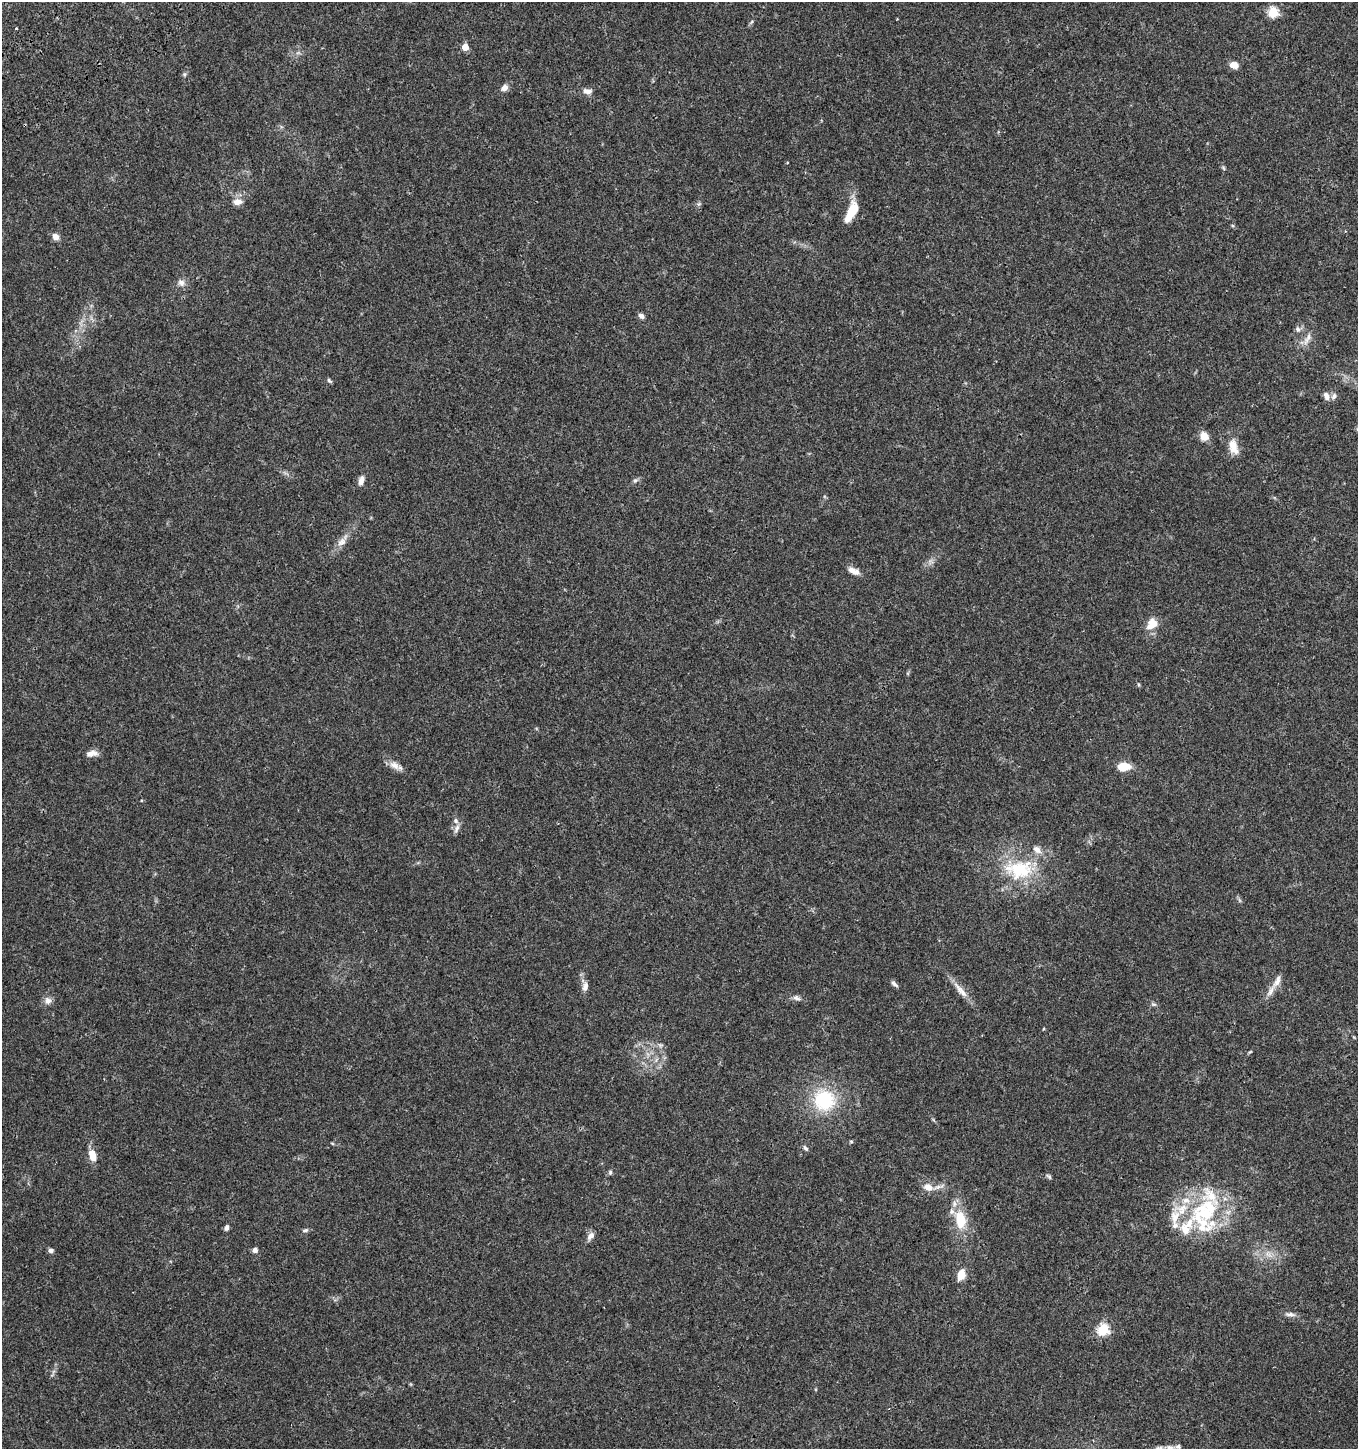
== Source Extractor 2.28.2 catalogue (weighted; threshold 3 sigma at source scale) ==
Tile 11 of 4 x 4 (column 3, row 3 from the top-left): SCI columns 2888-4243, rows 1557-3003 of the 5835 x 6003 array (HDU 1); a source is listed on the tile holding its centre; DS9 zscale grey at full resolution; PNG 1360 x 1451 px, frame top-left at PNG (2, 2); no overlay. Shown black and unused: <1% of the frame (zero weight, under 3 of 4 exposures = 6% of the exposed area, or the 3 px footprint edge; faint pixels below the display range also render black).
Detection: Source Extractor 2.28.2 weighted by HDU 2 'WHT'; one run over the whole footprint, this tile lists its part. Background 0.0364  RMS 0.0035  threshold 0.0156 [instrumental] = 3 sigma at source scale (4.5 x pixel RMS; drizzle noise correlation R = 1.50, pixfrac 1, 0.0396/0.0396 arcsec/px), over >= 5 px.
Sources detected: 79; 1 too faint to see at this stretch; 1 cosmic-ray / hot-pixel residue — not listed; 15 inside a brighter listed object's ellipse — not listed separately; the other 62 listed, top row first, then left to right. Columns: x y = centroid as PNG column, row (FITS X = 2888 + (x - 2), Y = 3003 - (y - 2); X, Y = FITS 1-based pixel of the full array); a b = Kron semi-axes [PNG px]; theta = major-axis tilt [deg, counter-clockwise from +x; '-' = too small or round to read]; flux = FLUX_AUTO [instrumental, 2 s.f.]
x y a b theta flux
1273 12 6 5 - 25
752 22 7 4 46 0.58
465 47 5 5 - 5.4
1234 65 8 7 - 3.2
185 74 7 5 90 0.63
504 88 8 6 39 2
587 91 12 7 -10 1.7
1223 168 7 4 -47 0.47
237 202 11 8 11 2.4
699 204 6 4 -17 0.51
851 212 27 10 66 7.4
1232 225 5 3 - 0.36
56 237 9 7 -54 2
181 283 10 9 - 1.8
641 316 7 5 -34 1.3
1298 329 8 6 -74 1
1308 338 21 7 60 2.6
329 381 7 4 -45 0.58
1327 396 11 7 -66 1.8
1334 396 8 6 52 1.2
1204 436 8 7 - 4.9
1233 446 19 10 -75 5
361 480 11 6 76 1.9
635 480 7 6 - 0.84
342 542 14 10 37 2.5
931 562 8 6 -71 1.1
851 570 10 8 -34 1.9
1152 624 17 12 48 4.4
92 753 16 8 5 2.2
394 765 17 9 -33 2.7
1123 767 11 7 5 7.3
456 828 13 6 63 1.5
1019 869 42 28 1 24
1277 981 20 8 64 2.7
894 984 11 5 -43 0.94
585 986 13 8 81 1.8
960 990 30 8 -49 3.8
796 998 13 6 -19 1.4
48 1001 10 9 - 1.9
1154 1004 8 5 -18 0.68
1043 1029 4 3 - 0.26
1250 1052 7 3 36 0.39
824 1100 29 27 -29 21
851 1142 6 4 -1 0.42
332 1143 6 3 -19 0.35
805 1148 8 5 -52 0.77
92 1155 13 7 -74 4.4
610 1172 6 5 - 0.6
1049 1176 8 5 -45 0.65
928 1187 12 9 -24 3.5
1203 1213 57 34 -90 35
960 1219 27 15 -81 10
227 1228 7 5 75 1.1
305 1230 8 5 14 0.79
590 1236 12 7 53 1.8
51 1250 6 5 - 1.1
255 1250 6 5 - 1.3
1268 1254 12 7 -38 2.5
961 1274 10 7 71 5.1
1290 1314 15 6 -6 1.4
1103 1329 6 6 - 29
1170 1447 15 6 -4 1.7